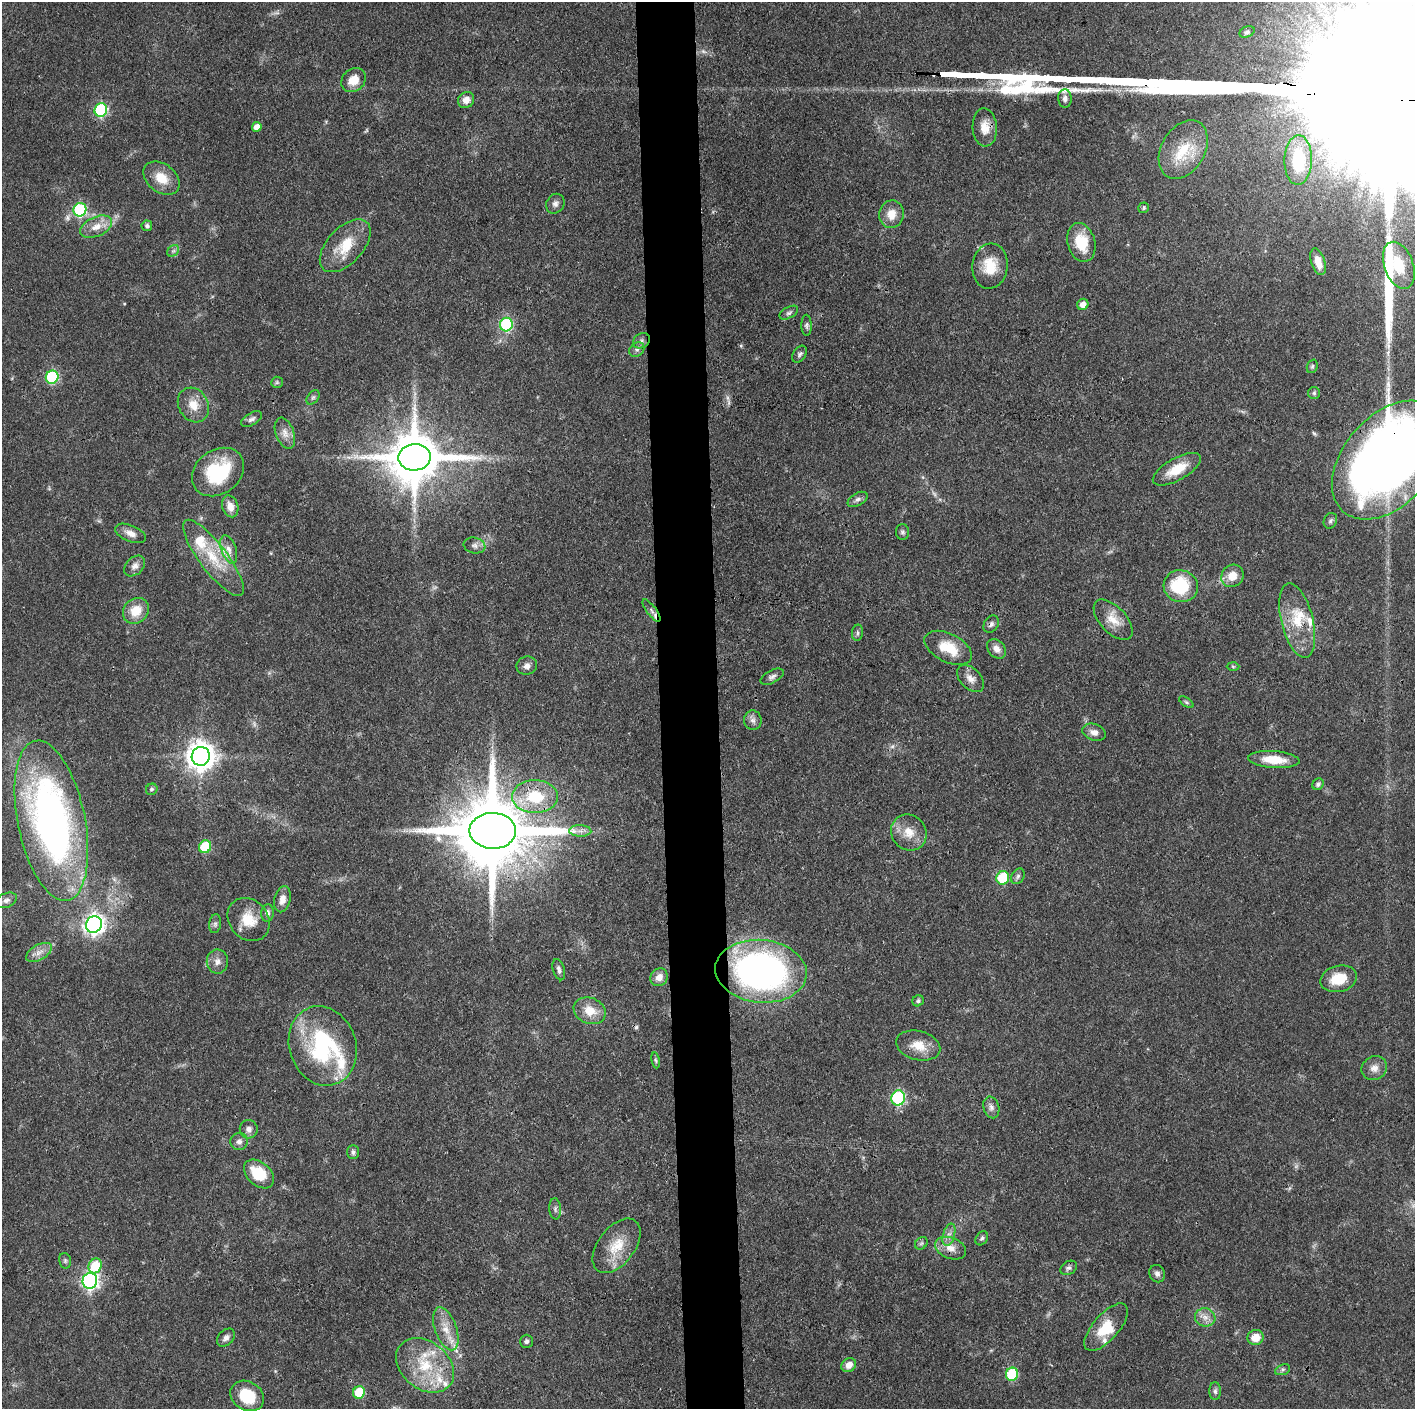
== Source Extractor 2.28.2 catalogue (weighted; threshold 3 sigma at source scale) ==
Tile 5 of 3 x 3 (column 2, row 2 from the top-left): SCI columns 1415-2827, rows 1408-2814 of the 4241 x 4221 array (HDU 1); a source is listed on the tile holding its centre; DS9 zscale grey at full resolution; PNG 1417 x 1411 px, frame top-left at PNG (2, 2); each listed source drawn as its Kron ellipse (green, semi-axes under 4 px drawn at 4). Shown black and unused: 4% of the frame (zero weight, under 3 of 4 exposures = <1% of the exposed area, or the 3 px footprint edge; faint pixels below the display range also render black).
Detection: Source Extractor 2.28.2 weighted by HDU 2 'WHT'; one run over the whole footprint, this tile lists its part. Background 0.087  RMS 0.004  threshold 0.0179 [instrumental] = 3 sigma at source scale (4.5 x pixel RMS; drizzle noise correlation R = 1.50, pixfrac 1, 0.05/0.05 arcsec/px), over >= 5 px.
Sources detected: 146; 3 too faint to see at this stretch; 3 cosmic-ray / hot-pixel residue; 2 long thin detections or spike segments (spike, bleed or trail) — neither listed nor drawn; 11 inside a brighter listed object's ellipse — not listed separately; the other 127 listed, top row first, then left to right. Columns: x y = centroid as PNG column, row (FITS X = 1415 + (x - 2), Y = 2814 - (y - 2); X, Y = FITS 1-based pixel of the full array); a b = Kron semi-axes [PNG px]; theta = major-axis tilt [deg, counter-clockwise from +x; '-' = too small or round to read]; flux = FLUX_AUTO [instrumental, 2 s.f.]
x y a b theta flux
1247 32 8 5 23 0.87
353 80 13 11 39 5.7
1065 99 9 6 -86 1.7
466 100 9 7 44 3.4
101 110 7 6 - 50
257 127 5 4 - 3.3
985 127 19 12 -86 5.3
1183 150 31 21 60 16
1298 160 25 14 88 25
161 178 20 14 -37 7.5
555 204 10 8 57 1.8
1144 208 5 5 - 0.73
80 210 7 6 - 47
891 214 14 12 78 5.4
147 226 5 5 - 0.97
96 227 17 9 24 5.1
1081 242 20 13 -75 12
345 246 32 18 47 12
173 251 6 5 - 0.9
1318 262 14 7 -72 4.8
1399 265 24 14 -70 12
990 266 23 17 83 10
1083 304 6 5 - 2.9
789 313 10 5 29 1.2
506 325 7 6 - 43
806 325 10 5 -88 1.1
641 341 9 7 33 1.5
637 349 8 6 38 1.3
800 354 9 6 57 1
1312 366 7 5 68 0.73
52 377 7 6 - 44
277 382 6 5 - 0.69
1314 393 6 6 - 0.83
313 397 8 5 53 0.78
193 405 18 14 -60 6.2
251 419 11 6 31 1.4
285 433 16 9 -70 3.1
415 457 16 13 2 2700
1388 460 69 44 49 450
1177 469 27 11 29 9.1
218 472 28 22 36 26
858 499 11 6 30 1.3
230 506 11 8 -73 3.8
1330 521 8 6 64 1.1
902 532 8 6 -89 1
130 533 16 8 -22 2.9
474 545 11 8 -11 1.8
229 549 15 7 -70 2.9
213 558 47 14 -53 15
135 566 12 8 45 2.2
1232 576 12 10 47 5.1
1181 586 17 16 - 21
136 611 14 12 46 7.8
652 611 13 4 -53 1.5
1113 620 25 13 -46 6.9
1297 621 38 16 -76 14
991 624 9 7 57 1.3
857 633 8 5 84 0.98
948 648 25 14 -26 11
997 649 11 8 -48 2.6
527 666 10 9 - 2.1
1233 666 6 4 -2 0.53
772 677 12 6 27 1.5
970 679 16 10 -45 3.2
1186 702 8 4 -36 0.74
753 720 9 8 - 1.9
1094 732 12 8 -20 2.5
201 756 9 9 - 540
1274 760 25 8 -4 8.7
1318 784 6 5 - 1
152 789 6 5 - 0.8
535 797 23 16 0 19
51 821 81 33 -78 190
493 831 23 18 -1 5700
580 831 11 5 -2 2
909 832 19 17 -48 6.9
205 847 6 6 - 24
1018 876 8 6 59 1.1
1003 878 7 6 - 18
282 899 13 8 77 3.1
6 900 11 7 25 1.7
267 913 8 6 83 1.3
249 919 23 19 -49 9.3
94 924 8 8 - 210
215 924 9 6 81 1.2
39 952 14 7 29 3
217 962 12 10 -88 2.7
559 970 11 6 -73 1.4
761 971 46 31 -5 150
659 977 9 8 - 3.3
1339 979 18 13 14 10
918 1001 6 5 - 0.86
590 1011 16 13 -22 7
918 1045 22 14 -14 7.4
323 1046 40 33 -71 49
656 1060 8 4 -80 0.73
1374 1068 13 11 32 3.3
898 1098 7 7 - 50
991 1107 11 7 -73 1.8
249 1129 9 9 - 2
239 1141 9 8 - 1.7
353 1152 7 5 -90 1
259 1174 17 11 -41 13
555 1209 10 6 -86 1.2
949 1235 11 6 75 2
982 1238 7 6 - 0.87
921 1243 7 5 44 0.86
617 1246 31 18 53 11
951 1248 16 10 -21 4.3
65 1261 8 5 -76 0.82
95 1266 8 6 62 14
1069 1268 9 6 31 1.3
1157 1274 9 7 -68 1.6
90 1281 8 7 - 130
1205 1317 10 9 - 2.9
1106 1327 29 13 49 11
446 1329 22 11 -70 6.4
1255 1337 8 7 - 5.6
226 1338 10 7 45 1.7
526 1341 6 6 - 1.1
425 1365 32 23 -39 20
849 1365 8 6 33 3.3
1283 1370 8 5 20 0.9
1012 1374 6 6 - 27
1215 1391 9 5 -90 1.1
359 1392 6 6 - 17
247 1396 18 14 -31 13
Overlapping masked pixels (flux is a lower limit): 5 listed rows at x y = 415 457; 1388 460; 991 624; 51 821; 493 831
Isophote crosses this tile's border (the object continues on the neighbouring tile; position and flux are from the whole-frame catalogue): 1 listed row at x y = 1388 460